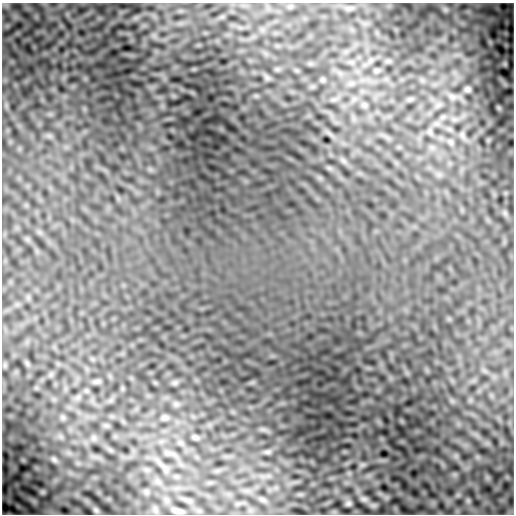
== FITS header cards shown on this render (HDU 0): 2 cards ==
NAXIS1  =                  512
NAXIS2  =                  512

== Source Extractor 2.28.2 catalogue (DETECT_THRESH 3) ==
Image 512 x 512 px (HDU 0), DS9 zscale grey, 1 PNG px = 1 image px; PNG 516 x 516 px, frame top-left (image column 1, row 512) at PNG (2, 3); no overlay
Background 0.00142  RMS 0.027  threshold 0.0798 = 3 sigma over >= 5 px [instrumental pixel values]
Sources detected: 30; all 30 listed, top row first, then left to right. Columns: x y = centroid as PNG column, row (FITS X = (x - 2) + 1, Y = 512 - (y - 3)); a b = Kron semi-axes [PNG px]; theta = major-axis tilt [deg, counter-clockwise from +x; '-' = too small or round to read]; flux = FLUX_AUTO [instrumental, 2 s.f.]
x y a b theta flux
349 8 9 4 8 4.7
376 70 7 6 - 3.6
267 78 8 6 -55 4.3
323 80 7 6 - 3
467 89 6 5 - 5.7
452 97 12 9 -20 11
410 99 7 4 18 4.2
364 105 8 6 -45 4.4
443 117 8 6 45 5.1
430 132 10 7 -63 5.3
462 135 10 6 -80 5.6
451 142 10 7 -59 6
97 381 11 4 5 4.3
175 383 9 6 1 4.4
176 404 7 7 - 5
164 417 9 7 1 5.5
263 429 7 4 -18 4.9
195 437 8 5 -8 4.9
94 438 8 5 -90 4.4
267 452 9 6 0 4.4
54 459 9 6 -25 4.8
362 465 7 4 18 3.6
164 467 24 5 -47 14
42 492 7 6 - 2.4
262 499 7 4 -19 3.8
364 499 10 6 -15 4.7
468 501 6 6 - 3.1
348 503 6 5 - 4.2
96 510 9 6 -45 4.1
177 511 9 3 -13 6.7